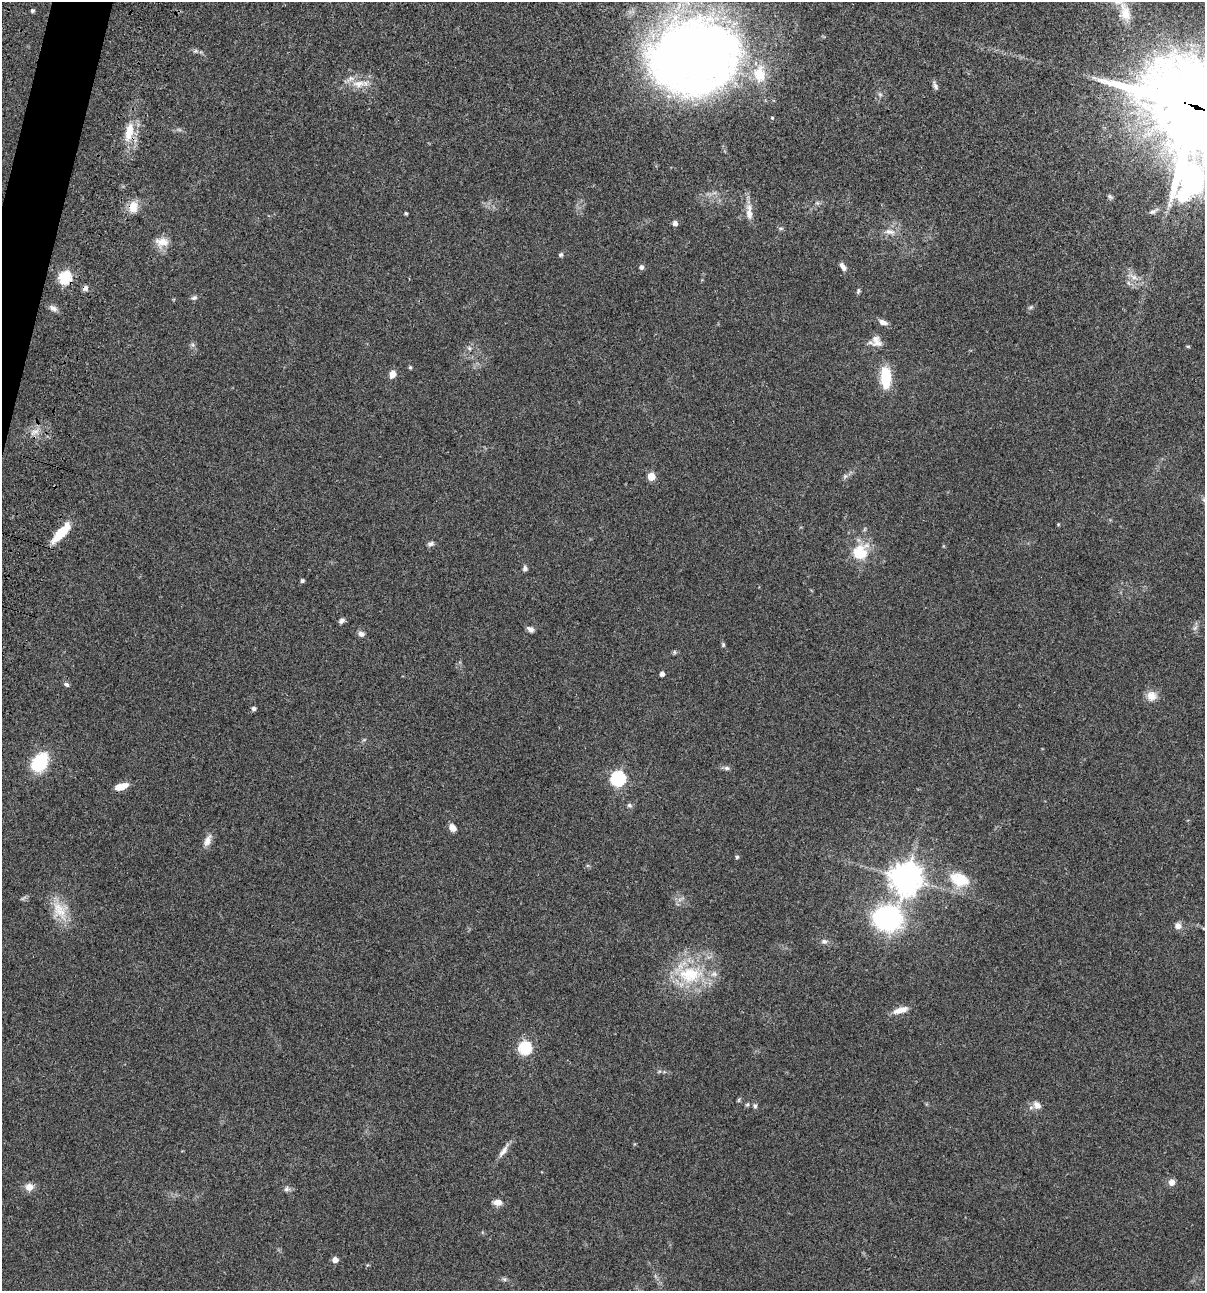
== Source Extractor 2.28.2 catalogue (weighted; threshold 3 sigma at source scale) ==
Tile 11 of 4 x 4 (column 3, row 3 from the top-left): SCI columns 2641-3843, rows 1408-2696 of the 5405 x 5390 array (HDU 1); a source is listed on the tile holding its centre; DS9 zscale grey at full resolution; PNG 1207 x 1293 px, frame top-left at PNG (2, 2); no overlay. Shown black and unused: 1% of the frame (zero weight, under 3 of 4 exposures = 9% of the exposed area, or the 3 px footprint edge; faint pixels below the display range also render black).
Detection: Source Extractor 2.28.2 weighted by HDU 2 'WHT'; one run over the whole footprint, this tile lists its part. Background 0.0467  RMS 0.0052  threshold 0.0236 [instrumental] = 3 sigma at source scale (4.5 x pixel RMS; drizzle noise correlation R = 1.50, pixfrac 1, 0.05/0.05 arcsec/px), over >= 5 px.
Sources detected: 89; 1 inside a brighter object's white glare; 1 cosmic-ray / hot-pixel residue — not listed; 4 inside a brighter listed object's ellipse — not listed separately; the other 83 listed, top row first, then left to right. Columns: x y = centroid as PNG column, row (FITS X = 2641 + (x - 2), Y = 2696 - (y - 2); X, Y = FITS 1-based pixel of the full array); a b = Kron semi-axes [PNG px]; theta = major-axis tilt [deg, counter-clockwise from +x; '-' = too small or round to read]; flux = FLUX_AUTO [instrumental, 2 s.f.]
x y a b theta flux
32 11 4 4 - 0.96
1125 12 32 15 -74 13
697 50 82 68 -14 460
195 51 8 4 1 1.1
358 84 20 10 4 6.6
935 86 11 5 -65 1.5
880 94 7 4 -19 0.8
1197 107 38 32 -28 6100
772 118 5 4 - 0.52
129 132 25 11 79 10
1191 179 44 30 67 110
1110 197 7 5 -39 0.99
133 207 15 11 85 5.9
1153 211 13 6 28 1.7
406 213 3 3 - 0.73
749 214 17 9 -79 4.1
675 223 5 5 - 1.9
890 232 17 7 -9 3.3
162 242 18 12 -3 5.6
561 255 5 5 - 0.92
641 267 6 6 - 1.3
843 267 10 6 -54 2.3
1133 277 14 6 -25 3.1
65 278 6 6 - 54
858 291 9 4 72 0.86
194 298 8 6 22 1.2
1031 307 6 5 - 0.79
53 308 11 7 -28 2
883 322 11 6 -21 2.5
878 343 16 8 8 3.4
193 345 6 6 - 1.1
1188 346 6 4 -1 0.53
469 348 6 4 -46 0.77
410 367 4 3 - 0.88
392 374 8 6 72 4
886 378 23 10 -88 17
34 432 12 5 20 2.7
651 476 5 5 - 11
845 476 6 5 - 1
1204 500 6 5 - 0.9
1058 524 5 3 - 0.44
61 533 22 7 47 17
431 544 9 6 14 1.3
860 553 20 16 47 15
525 568 7 5 83 1.5
302 581 4 4 - 1
342 621 7 5 36 1.5
1195 628 8 5 45 1.2
530 629 9 5 -36 1.8
361 634 7 6 - 2
723 645 6 5 - 0.81
674 652 6 4 -90 0.64
662 674 4 4 - 2
66 684 7 5 -33 1.2
1152 696 14 14 - 4.6
253 708 5 4 - 1.5
40 762 25 17 54 19
727 768 7 6 - 1.2
618 778 7 6 - 93
121 786 14 6 17 6
629 805 7 6 - 1.1
452 827 8 6 -50 3.3
208 841 15 8 67 3.6
737 857 4 4 - 0.89
906 878 10 9 - 800
959 879 25 17 -23 14
58 908 26 13 -14 9.4
888 918 21 19 0 88
1178 926 8 8 - 2.7
824 941 8 6 -2 1.6
690 974 38 24 2 30
900 1010 20 7 16 4.4
525 1048 6 6 - 56
739 1100 6 4 71 0.64
1037 1105 11 8 -46 3.2
755 1106 8 5 -81 1.1
503 1151 19 6 51 3.2
1172 1182 7 7 - 3.1
29 1187 9 8 - 4
286 1189 8 7 - 1.4
498 1202 10 7 1 3.4
335 1260 5 5 - 3.6
504 1279 6 5 - 0.93
Overlapping masked pixels (flux is a lower limit): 5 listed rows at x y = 1197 107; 129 132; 1191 179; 133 207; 65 278
Isophote crosses this tile's border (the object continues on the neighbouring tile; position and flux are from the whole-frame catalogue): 3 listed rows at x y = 1197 107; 1191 179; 1204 500